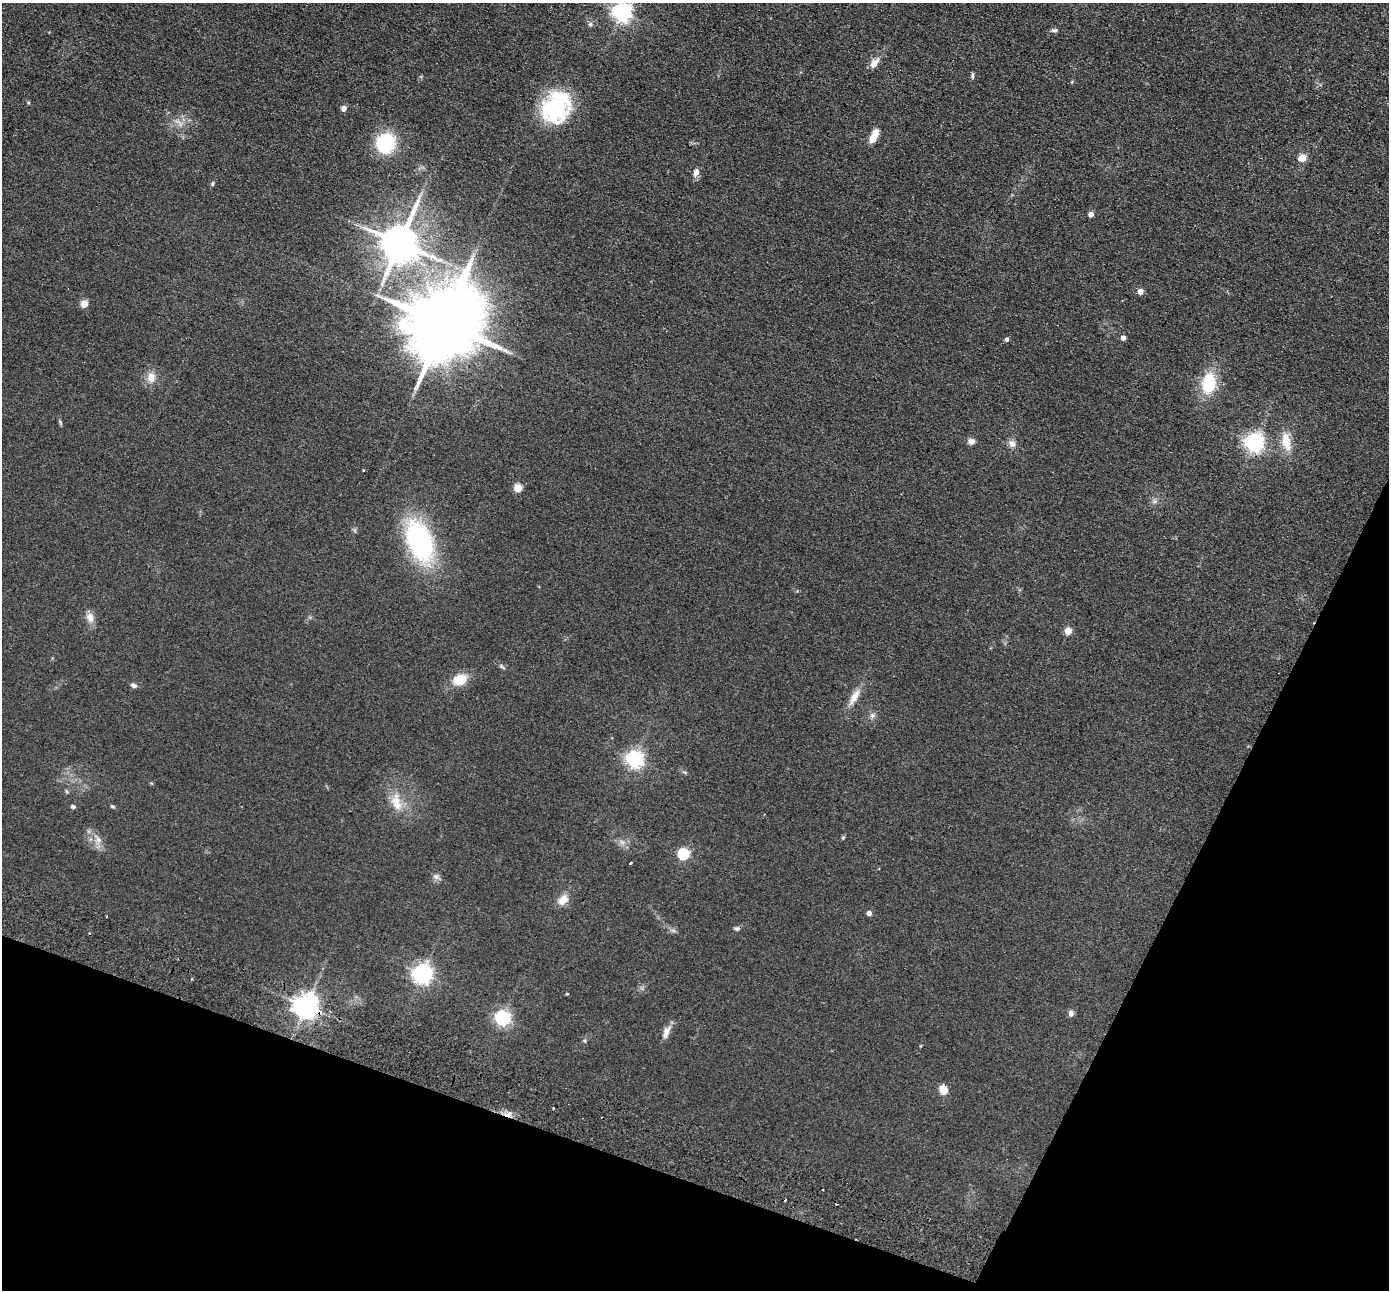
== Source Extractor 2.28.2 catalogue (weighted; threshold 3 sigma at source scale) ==
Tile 15 of 4 x 4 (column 3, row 4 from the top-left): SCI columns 2802-4188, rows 327-1614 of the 5603 x 5672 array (HDU 1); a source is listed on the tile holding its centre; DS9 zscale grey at full resolution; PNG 1391 x 1292 px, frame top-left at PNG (2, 3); no overlay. Shown black and unused: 19% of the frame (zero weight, under 2 of 3 exposures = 3% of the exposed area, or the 3 px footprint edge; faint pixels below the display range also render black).
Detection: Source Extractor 2.28.2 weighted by HDU 2 'WHT'; one run over the whole footprint, this tile lists its part. Background 0.0692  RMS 0.0096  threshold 0.0433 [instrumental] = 3 sigma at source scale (4.5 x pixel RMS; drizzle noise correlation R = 1.50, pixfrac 1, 0.05/0.05 arcsec/px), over >= 5 px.
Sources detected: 69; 1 too faint to see at this stretch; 1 inside a brighter object's white glare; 1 cosmic-ray / hot-pixel residue — not listed; the other 66 listed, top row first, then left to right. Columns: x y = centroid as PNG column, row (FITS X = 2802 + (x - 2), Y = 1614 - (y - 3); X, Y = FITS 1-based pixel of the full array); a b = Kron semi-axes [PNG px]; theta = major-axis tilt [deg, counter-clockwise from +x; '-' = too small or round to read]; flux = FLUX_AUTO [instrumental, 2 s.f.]
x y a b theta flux
622 12 7 7 - 480
590 24 6 5 - 1.9
1054 30 9 4 11 2.1
874 63 15 8 54 7.8
972 76 8 4 88 1.9
1072 82 5 3 - 0.86
28 103 5 4 - 1.3
554 107 36 34 -10 78
344 108 5 4 - 7.2
179 123 19 5 -44 5.1
874 136 15 7 66 12
386 143 17 16 - 69
1302 158 9 7 29 8.5
696 172 10 7 80 5.7
212 184 6 4 73 1.4
1091 214 4 4 - 7.1
400 243 12 10 71 3000
1140 291 5 5 - 9
84 304 5 4 - 21
444 324 23 17 58 13000
1123 338 4 4 - 4.5
1007 340 4 4 - 3.4
151 377 14 12 85 9.6
1209 383 21 14 81 41
60 422 8 4 -64 1.5
971 441 8 7 - 4.8
1286 442 23 11 -78 18
1254 443 7 7 - 480
1012 444 11 8 -36 5.1
363 470 3 3 - 0.71
518 488 5 5 - 31
1155 501 8 6 14 3
420 541 38 21 -70 170
90 617 15 10 -76 7.3
1068 631 5 5 - 18
502 667 11 4 -34 2
460 680 16 12 18 19
134 685 8 5 -16 2.8
854 697 25 9 59 11
872 715 9 6 49 2.9
635 759 6 6 - 390
685 772 6 4 -19 1.4
66 791 6 4 -71 1.2
397 801 23 16 -63 19
112 806 6 4 -28 1.3
73 807 4 4 - 3.8
843 838 6 4 68 1.2
98 839 17 9 -67 8.6
622 842 9 7 -3 4.1
684 854 6 5 - 91
630 863 3 3 - 2.6
436 877 9 8 - 3.5
563 900 15 11 48 9.8
869 913 5 4 - 4.8
737 928 8 6 -10 2.2
423 974 7 7 - 530
191 979 3 2 - 0.98
567 994 4 4 - 0.77
306 1006 8 7 - 960
1071 1014 7 6 - 3.5
503 1018 6 6 - 280
666 1032 19 8 66 7.1
584 1040 6 5 - 1.4
944 1090 5 5 - 31
553 1108 2 2 - 0.9
508 1114 11 6 2 5.7
Overlapping masked pixels (flux is a lower limit): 3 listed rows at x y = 306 1006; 944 1090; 508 1114
Isophote crosses this tile's border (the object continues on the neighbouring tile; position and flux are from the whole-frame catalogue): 1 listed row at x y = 622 12